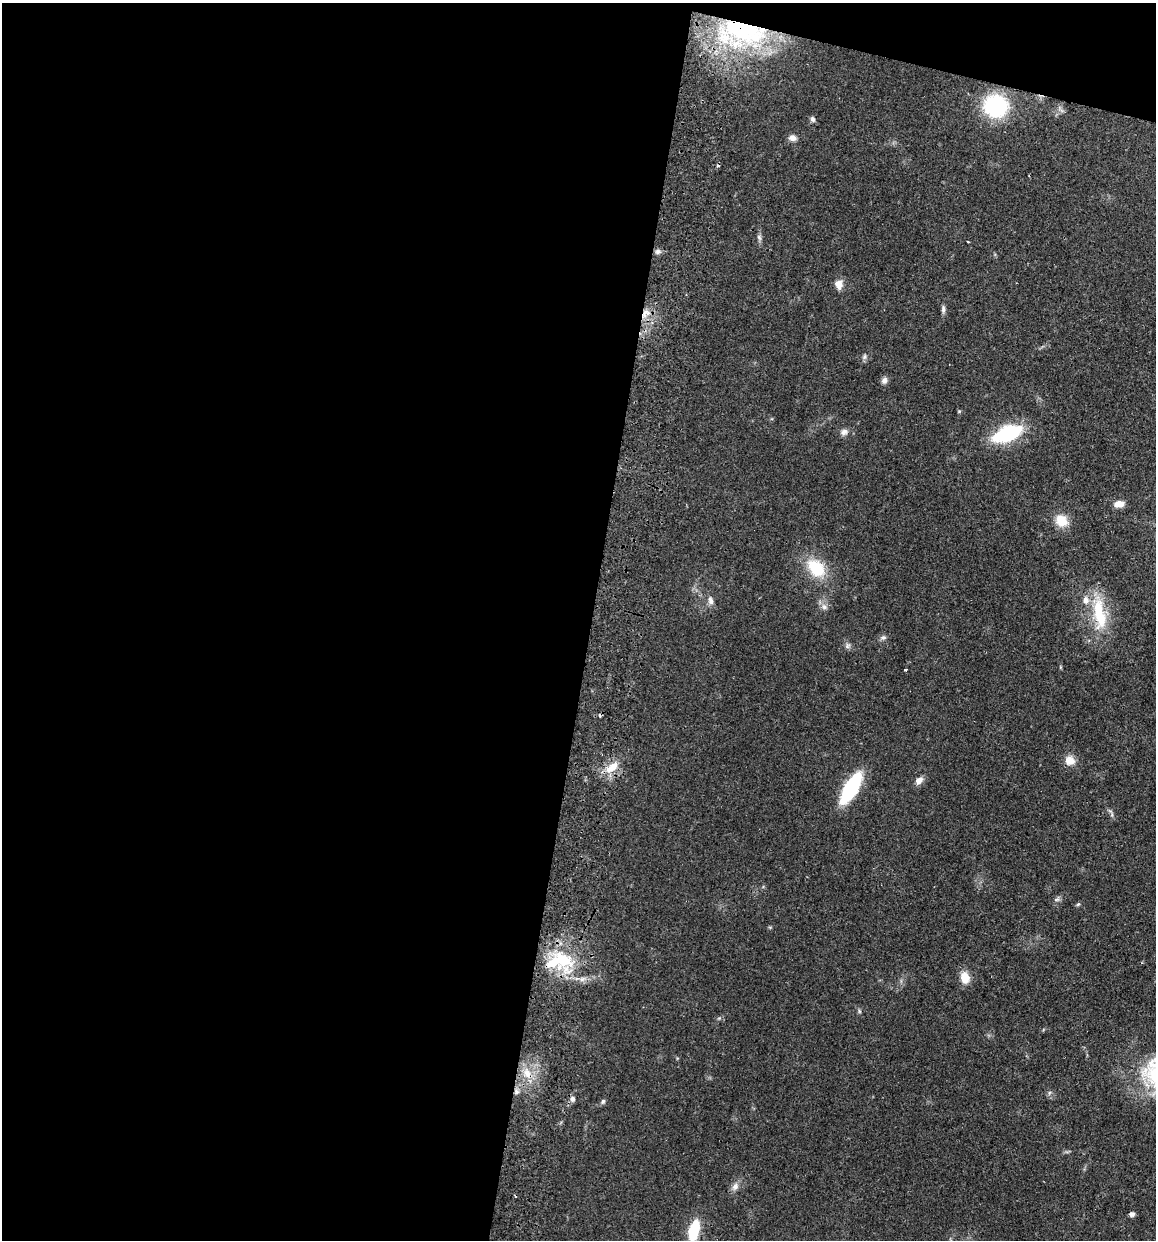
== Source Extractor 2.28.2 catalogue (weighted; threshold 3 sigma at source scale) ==
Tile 1 of 4 x 4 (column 1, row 1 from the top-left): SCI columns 175-1328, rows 3730-4967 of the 5081 x 4981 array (HDU 1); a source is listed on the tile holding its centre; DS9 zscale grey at full resolution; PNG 1158 x 1242 px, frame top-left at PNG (2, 3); no overlay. Shown black and unused: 53% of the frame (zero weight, under 2 of 3 exposures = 3% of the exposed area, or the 3 px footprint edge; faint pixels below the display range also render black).
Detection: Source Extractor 2.28.2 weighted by HDU 2 'WHT'; one run over the whole footprint, this tile lists its part. Background 0.0478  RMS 0.0068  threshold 0.0307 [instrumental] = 3 sigma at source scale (4.5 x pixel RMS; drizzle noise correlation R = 1.50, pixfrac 1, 0.05/0.05 arcsec/px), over >= 5 px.
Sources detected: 45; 1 inside a brighter object's white glare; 2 cosmic-ray / hot-pixel residue — not listed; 2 inside a brighter listed object's ellipse — not listed separately; the other 40 listed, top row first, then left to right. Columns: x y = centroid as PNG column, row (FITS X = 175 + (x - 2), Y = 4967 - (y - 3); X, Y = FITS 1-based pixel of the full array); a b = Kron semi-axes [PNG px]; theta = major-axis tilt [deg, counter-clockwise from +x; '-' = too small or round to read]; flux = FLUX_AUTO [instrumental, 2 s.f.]
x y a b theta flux
745 31 62 29 -22 110
995 106 22 20 -7 64
813 119 7 6 - 1.8
793 138 10 7 -15 3.4
759 237 9 5 -63 1.7
658 252 7 6 - 2.2
839 284 11 9 -82 5.9
943 309 11 5 -90 1.9
645 313 15 8 50 6.5
864 357 8 5 84 1.6
884 380 9 7 64 2.6
844 432 11 8 20 3.2
1007 433 20 10 22 79
1119 504 10 7 11 6.2
1061 521 15 13 -50 11
816 568 24 16 -45 26
710 600 13 7 -75 3
824 607 9 7 -56 2.9
1098 611 50 17 -86 30
883 638 8 6 23 1.9
848 646 8 7 - 2
905 670 3 3 - 1.4
1070 760 14 13 - 6.5
612 767 21 10 38 11
919 780 9 7 46 4.3
851 788 24 9 59 73
1111 813 13 4 -72 1.6
1056 899 8 4 0 1.5
1078 904 6 4 40 0.92
559 961 44 21 8 42
965 977 12 9 -76 9.9
859 1011 6 4 -71 0.94
527 1073 14 10 -70 9
516 1092 8 5 -71 2.1
1049 1093 6 4 71 1.1
573 1099 8 7 - 2.3
603 1101 7 5 58 1.3
735 1186 11 8 59 3.6
1132 1214 6 5 - 2.4
694 1230 22 9 78 27
Overlapping masked pixels (flux is a lower limit): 4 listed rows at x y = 745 31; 645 313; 559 961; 516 1092
Isophote crosses this tile's border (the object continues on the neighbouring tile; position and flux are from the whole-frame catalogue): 1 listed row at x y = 694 1230